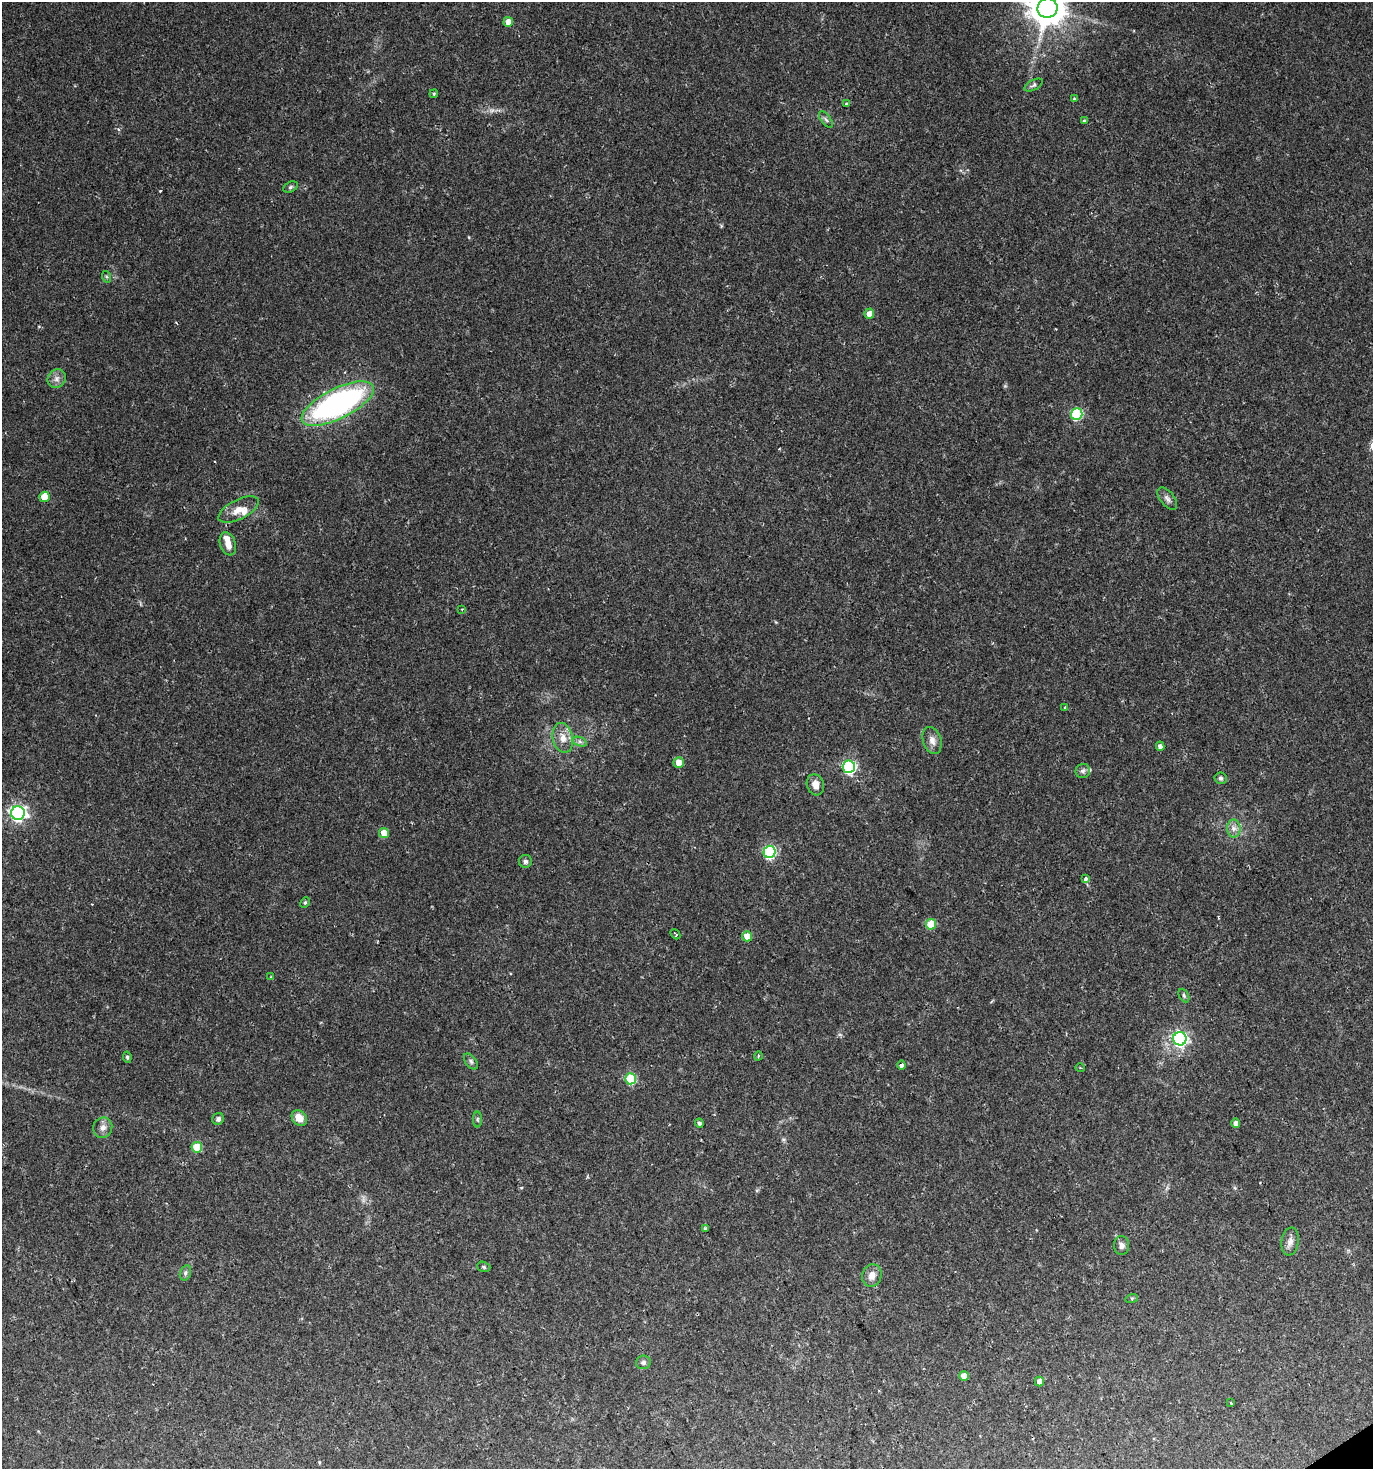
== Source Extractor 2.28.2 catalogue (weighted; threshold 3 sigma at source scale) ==
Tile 6 of 4 x 4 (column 2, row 2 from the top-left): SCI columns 1547-2917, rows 2934-4400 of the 5773 x 5868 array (HDU 1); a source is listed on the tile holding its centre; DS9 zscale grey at full resolution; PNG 1375 x 1471 px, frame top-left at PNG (2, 2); each listed source drawn as its Kron ellipse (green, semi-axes under 4 px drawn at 4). Shown black and unused: <1% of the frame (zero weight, under 2 of 3 exposures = <1% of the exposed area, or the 3 px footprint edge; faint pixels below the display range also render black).
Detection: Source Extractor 2.28.2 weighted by HDU 2 'WHT'; one run over the whole footprint, this tile lists its part. Background 0.027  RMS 0.0031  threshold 0.0139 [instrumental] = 3 sigma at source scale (4.5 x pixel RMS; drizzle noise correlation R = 1.50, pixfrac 1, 0.0396/0.0396 arcsec/px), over >= 5 px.
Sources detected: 70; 1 too faint to see at this stretch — neither listed nor drawn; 3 inside a brighter listed object's ellipse — not listed separately; the other 66 listed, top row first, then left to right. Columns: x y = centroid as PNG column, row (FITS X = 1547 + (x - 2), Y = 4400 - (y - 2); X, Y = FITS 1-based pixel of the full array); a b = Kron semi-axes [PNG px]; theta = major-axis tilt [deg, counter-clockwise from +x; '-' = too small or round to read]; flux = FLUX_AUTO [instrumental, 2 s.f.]
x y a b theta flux
1047 8 10 10 - 750
508 22 5 4 - 2.6
1033 85 10 5 28 0.76
434 94 4 4 - 0.41
1074 99 4 3 - 0.52
846 104 3 3 - 0.69
826 119 10 5 -54 0.81
1084 121 3 2 - 0.56
290 187 7 5 28 0.57
107 277 6 4 -71 0.39
869 314 5 5 - 2.6
57 379 10 8 49 1.6
338 404 39 15 26 77
1077 414 6 6 - 28
44 497 5 5 - 7.1
1167 498 13 7 -52 1.3
238 510 22 9 26 3.7
228 544 12 7 -70 2.6
462 609 3 2 - 0.28
1065 708 4 3 - 0.47
563 738 15 10 -77 3.4
932 740 14 9 -73 2.1
580 742 7 4 -19 0.71
1160 746 5 4 - 1.2
679 762 5 5 - 3.2
849 767 6 6 - 49
1083 771 7 7 - 0.9
1221 778 6 5 - 0.67
815 785 11 8 -72 2.2
18 813 7 7 - 96
1234 828 9 6 -89 1.5
384 833 5 5 - 5.3
769 852 6 6 - 40
525 861 6 6 - 0.81
1086 879 4 3 - 1.5
305 902 6 4 63 0.44
931 924 5 5 - 11
675 934 6 3 -48 0.58
747 936 5 5 - 5.5
271 977 3 3 - 0.5
1184 995 7 4 -63 0.56
1180 1039 7 6 - 77
758 1056 4 3 - 0.32
127 1057 6 4 -81 0.54
471 1061 9 5 -53 0.82
901 1065 4 3 - 3.9
1080 1068 4 3 - 0.3
630 1079 5 5 - 20
299 1118 8 6 -47 3.8
218 1119 6 5 - 0.85
477 1119 8 4 -90 0.47
699 1123 4 4 - 0.77
1236 1123 4 4 - 1.9
103 1128 10 9 - 1.7
197 1147 5 5 - 11
705 1228 4 3 - 0.55
1290 1241 14 8 81 1.8
1122 1245 9 7 -87 1.3
484 1267 7 5 -17 0.54
185 1273 8 5 73 0.72
872 1275 11 9 75 2.5
1132 1298 6 4 17 0.44
643 1362 7 7 - 0.99
964 1376 5 4 - 3
1039 1382 5 4 - 2.4
1231 1403 4 2 - 0.34
Isophote crosses this tile's border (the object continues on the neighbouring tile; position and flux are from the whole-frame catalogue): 1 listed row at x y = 1047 8